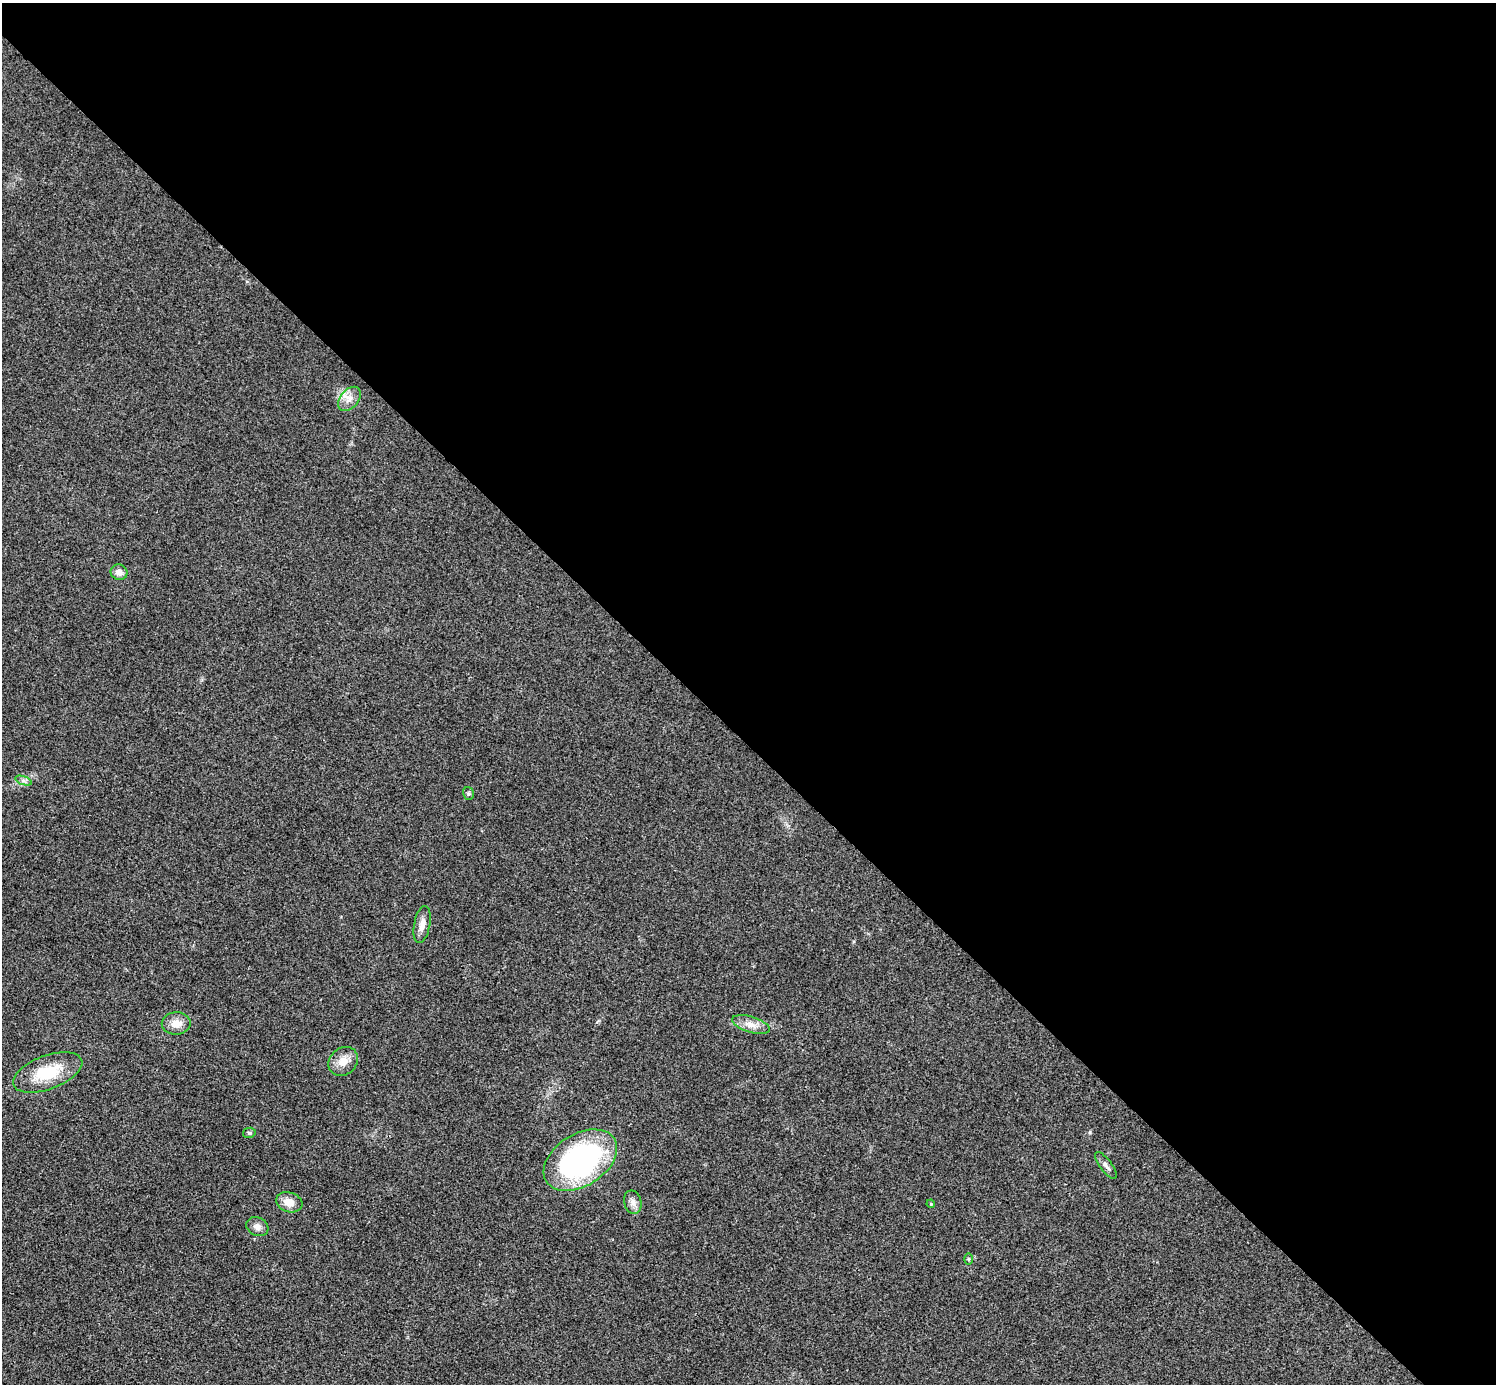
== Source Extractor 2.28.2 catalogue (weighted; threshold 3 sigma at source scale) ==
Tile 8 of 4 x 4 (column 4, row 2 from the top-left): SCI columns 4487-5980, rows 3063-4444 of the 5983 x 5983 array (HDU 1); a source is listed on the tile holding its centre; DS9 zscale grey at full resolution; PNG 1498 x 1386 px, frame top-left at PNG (2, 3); each listed source drawn as its Kron ellipse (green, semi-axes under 4 px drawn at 4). Shown black and unused: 54% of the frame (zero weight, under 3 of 4 exposures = <1% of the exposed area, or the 3 px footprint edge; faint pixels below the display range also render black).
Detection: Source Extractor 2.28.2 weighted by HDU 2 'WHT'; one run over the whole footprint, this tile lists its part. Background 0.0222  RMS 0.0054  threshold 0.0242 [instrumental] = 3 sigma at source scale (4.5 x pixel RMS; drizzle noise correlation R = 1.50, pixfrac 1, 0.05/0.05 arcsec/px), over >= 5 px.
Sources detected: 17; all 17 listed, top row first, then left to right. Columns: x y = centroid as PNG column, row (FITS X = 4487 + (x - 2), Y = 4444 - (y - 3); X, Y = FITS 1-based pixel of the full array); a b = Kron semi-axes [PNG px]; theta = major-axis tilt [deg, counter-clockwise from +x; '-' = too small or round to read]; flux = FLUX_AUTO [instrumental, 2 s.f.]
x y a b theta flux
349 399 14 9 50 4.5
119 572 8 8 - 3.4
23 780 9 4 -19 1.4
468 793 6 5 - 0.96
422 924 19 8 79 4
176 1023 14 11 2 6
751 1025 19 8 -17 5.1
343 1061 16 13 41 6.3
48 1072 36 17 20 22
249 1133 6 5 - 1.1
580 1160 40 26 32 120
1106 1165 16 6 -53 2.3
289 1202 13 10 -17 6.2
633 1202 12 8 -78 3
931 1204 4 3 - 0.49
257 1227 11 9 -28 3
968 1259 6 4 -89 0.68
Unlisted compact peaks at least as high as the median listed source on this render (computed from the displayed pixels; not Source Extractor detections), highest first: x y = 1090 1132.